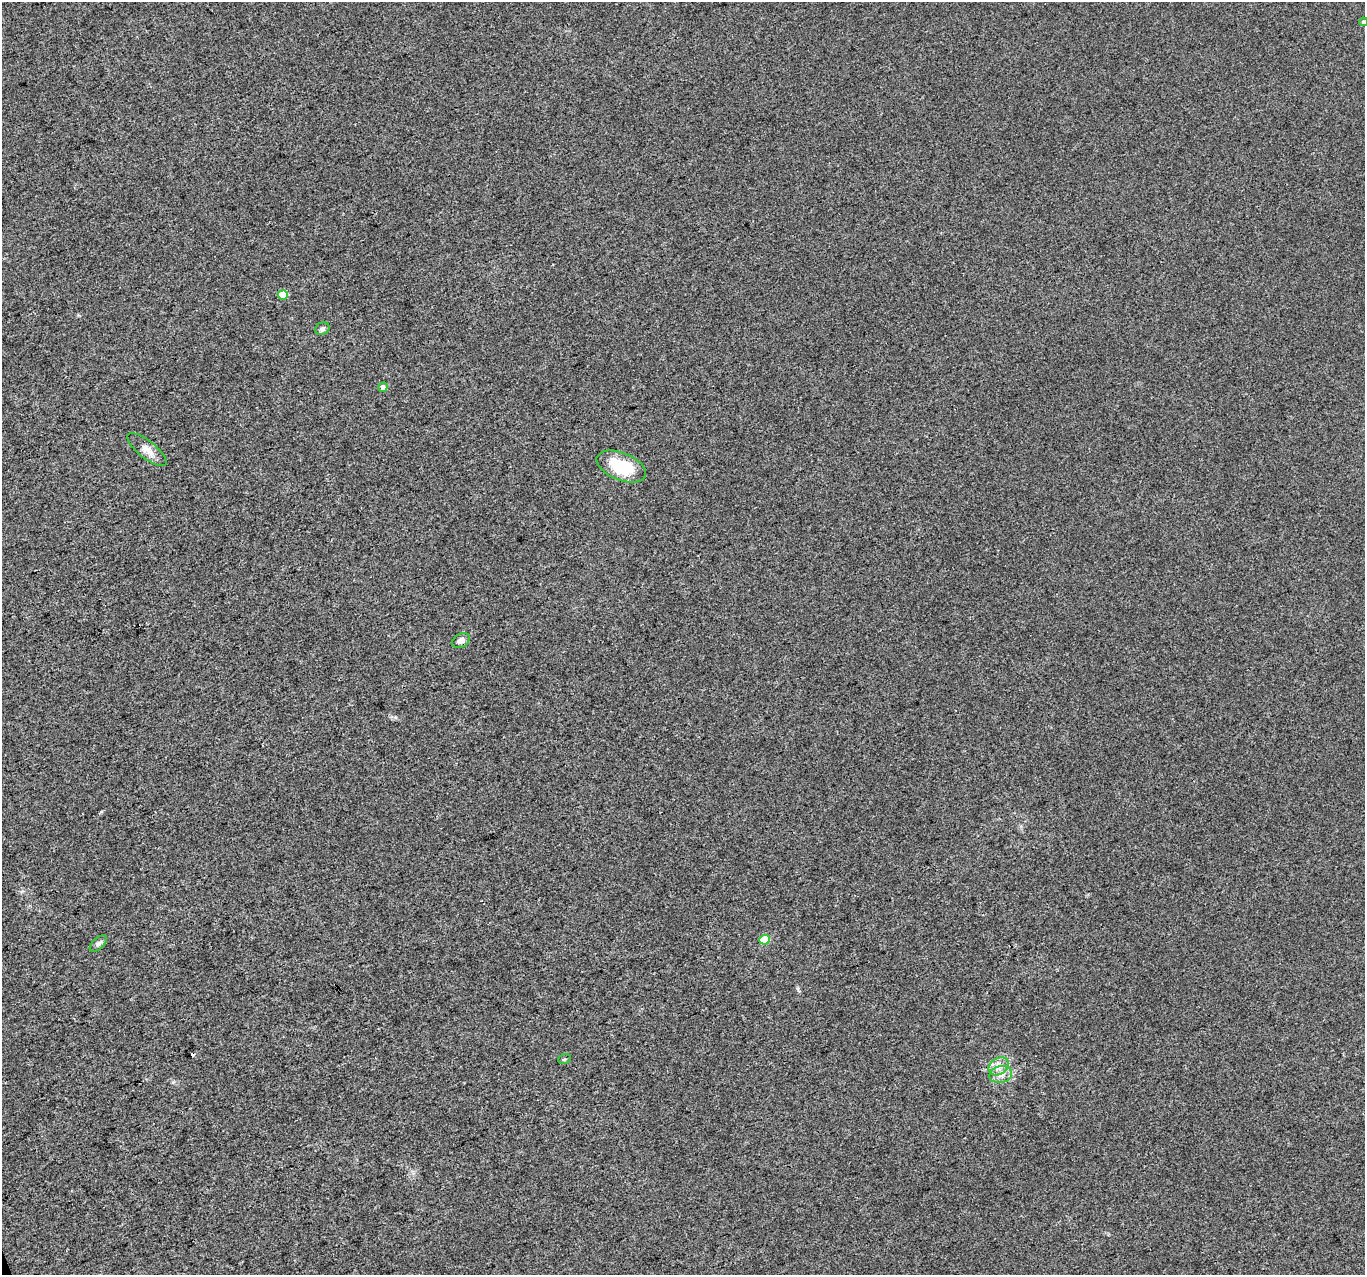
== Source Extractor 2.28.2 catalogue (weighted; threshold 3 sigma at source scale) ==
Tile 7 of 4 x 4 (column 3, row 2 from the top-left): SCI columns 2731-4093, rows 2673-3945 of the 5457 x 5290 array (HDU 1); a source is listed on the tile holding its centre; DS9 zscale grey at full resolution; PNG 1367 x 1277 px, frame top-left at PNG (2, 2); each listed source drawn as its Kron ellipse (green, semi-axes under 4 px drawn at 4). Shown black and unused: <1% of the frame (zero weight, under 3 of 4 exposures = <1% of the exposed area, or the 3 px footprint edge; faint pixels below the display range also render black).
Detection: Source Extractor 2.28.2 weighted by HDU 2 'WHT'; one run over the whole footprint, this tile lists its part. Background 0.00548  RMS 0.0035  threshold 0.0156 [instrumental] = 3 sigma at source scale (4.5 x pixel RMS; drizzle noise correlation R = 1.50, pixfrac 1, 0.0396/0.0396 arcsec/px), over >= 5 px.
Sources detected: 14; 1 cosmic-ray / hot-pixel residue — neither listed nor drawn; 1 inside a brighter listed object's ellipse — not listed separately; the other 12 listed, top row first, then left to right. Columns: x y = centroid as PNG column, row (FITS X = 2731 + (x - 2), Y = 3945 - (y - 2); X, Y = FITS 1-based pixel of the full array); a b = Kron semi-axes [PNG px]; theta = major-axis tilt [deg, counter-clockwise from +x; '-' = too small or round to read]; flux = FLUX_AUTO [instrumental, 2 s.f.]
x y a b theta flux
1363 22 4 4 - 0.69
283 295 5 4 - 7.3
322 329 7 6 - 0.93
383 387 5 4 - 1.9
147 450 24 8 -38 3.3
621 466 26 13 -23 15
461 641 9 6 32 1.7
765 940 5 5 - 8.3
98 943 10 5 41 1
564 1059 6 5 - 0.51
999 1066 11 8 32 2.5
1001 1074 11 8 13 2.5
Isophote crosses this tile's border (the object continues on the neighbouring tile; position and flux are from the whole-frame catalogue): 1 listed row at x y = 1363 22